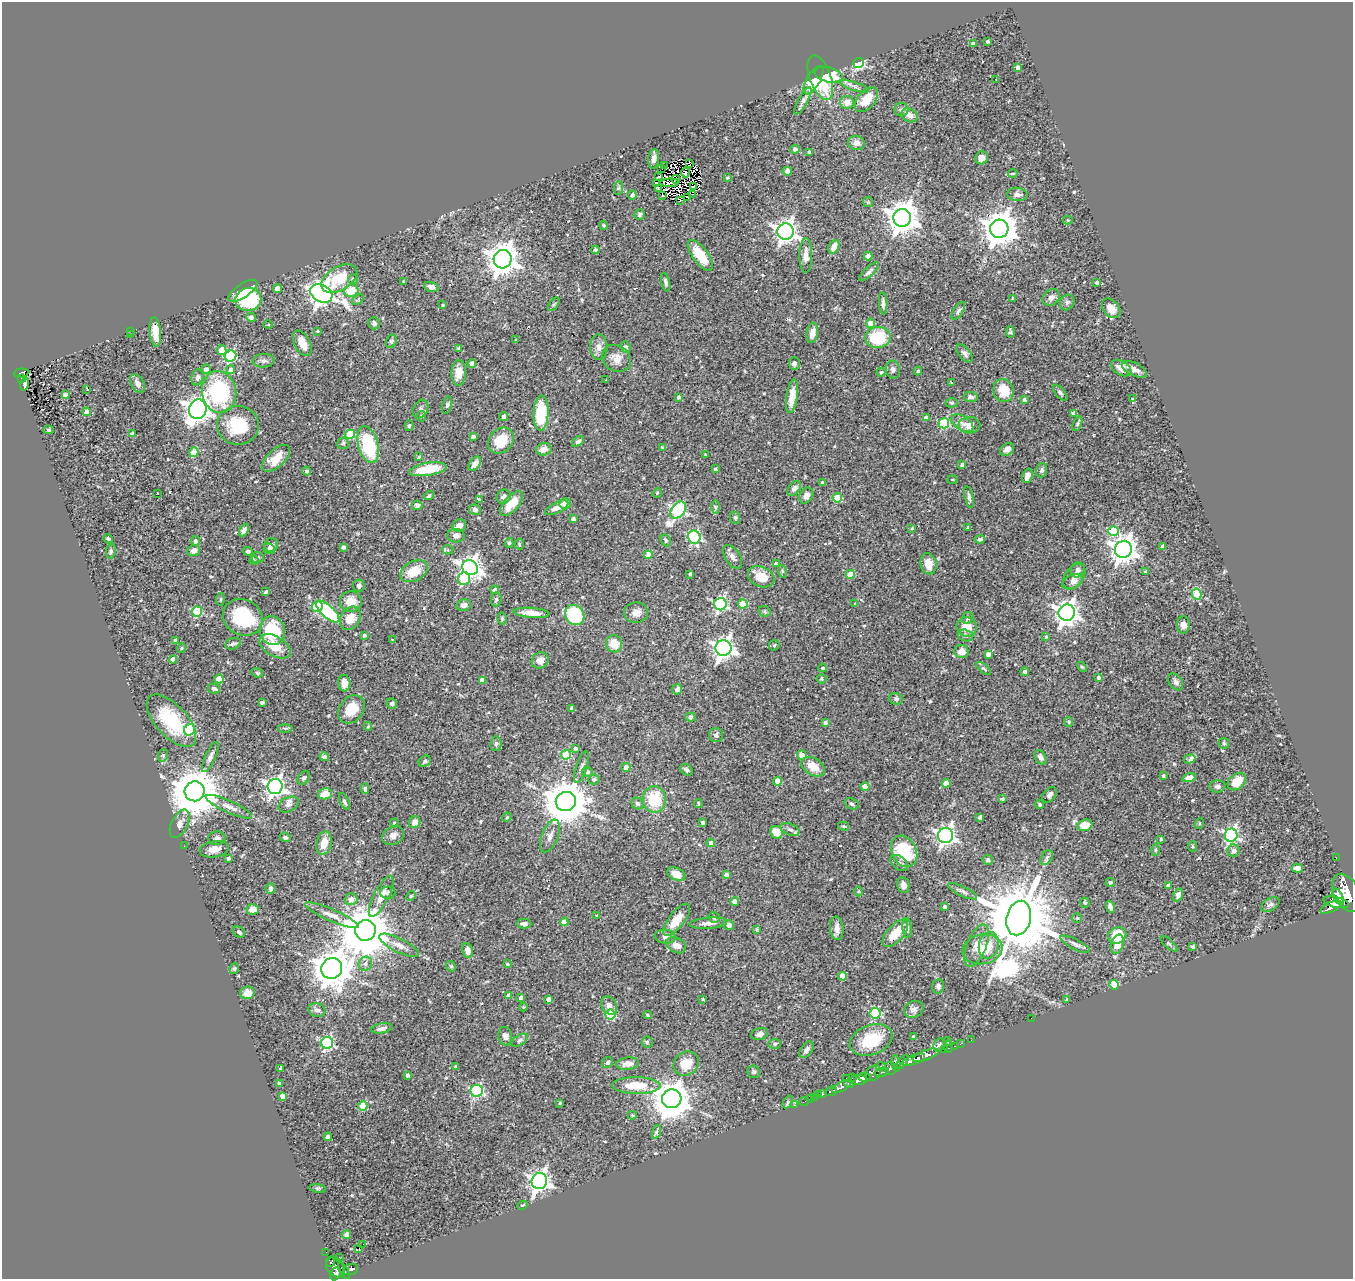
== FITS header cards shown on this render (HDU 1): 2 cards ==
NAXIS1  =                 1351
NAXIS2  =                 1277

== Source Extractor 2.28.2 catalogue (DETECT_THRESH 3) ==
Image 1351 x 1277 px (HDU 1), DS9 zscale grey, 1 PNG px = 1 image px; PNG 1355 x 1281 px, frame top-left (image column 1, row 1277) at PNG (2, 2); each listed source drawn as its Kron ellipse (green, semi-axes under 4 px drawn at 4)
Background 0.438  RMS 0.04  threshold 0.12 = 3 sigma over >= 5 px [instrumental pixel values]
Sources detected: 551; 2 with non-positive FLUX_AUTO (blend fragments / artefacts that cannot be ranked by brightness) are neither listed nor drawn; of the other 549, the 500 brightest by FLUX_AUTO listed and drawn (49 fainter detections omitted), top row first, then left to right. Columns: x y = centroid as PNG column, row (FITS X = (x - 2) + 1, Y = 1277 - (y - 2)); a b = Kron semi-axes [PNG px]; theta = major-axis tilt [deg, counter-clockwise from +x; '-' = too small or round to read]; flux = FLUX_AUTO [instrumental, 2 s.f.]
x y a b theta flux
988 41 3 3 - 5.7
973 44 4 3 - 10
858 63 5 5 - 300
1018 68 4 4 - 16
829 75 14 7 -14 71
820 78 23 10 -70 120
996 79 3 2 - 3.4
813 80 16 6 59 71
854 86 15 4 -18 9.9
866 100 14 8 49 49
803 101 15 5 61 10
847 102 7 6 - 25
901 110 7 7 - 6.6
910 115 8 6 -27 19
856 143 8 7 - 17
795 149 5 4 - 6.9
809 152 3 3 - 5.2
982 158 6 6 - 15
654 159 9 5 83 12
690 163 3 2 - 2.9
665 166 4 3 - 6.2
662 169 2 2 - 15
787 171 5 4 - 9.7
685 173 4 3 - 2.8
1013 174 5 2 - 2.8
658 177 4 2 - 3.8
727 178 3 3 - 4
676 179 4 2 - 2.7
657 183 3 3 - 8.4
670 183 9 3 2 6
694 187 3 2 - 2.6
618 188 7 4 89 4.2
658 189 4 2 - 5
692 194 2 2 - 2.7
1017 194 10 6 -7 11
632 195 4 4 - 7.5
663 196 3 3 - 3.5
688 198 4 2 - 3.5
681 200 3 2 - 3.1
868 202 5 5 - 3.5
640 214 5 5 - 6.7
902 218 9 8 - 4700
1068 220 5 4 - 3.3
604 225 4 4 - 3.8
999 229 9 9 - 5800
785 232 8 8 - 1700
834 247 7 5 63 33
596 250 4 4 - 4.9
700 255 18 7 -54 74
806 255 17 6 -90 20
868 256 4 4 - 31
503 259 9 9 - 4300
869 272 13 4 42 7.7
339 279 20 12 30 82
353 279 5 5 - 5.1
404 281 4 3 - 4
666 282 10 4 -76 7.2
1097 283 4 3 - 6.7
431 287 7 5 -18 13
277 289 4 4 - 37
243 291 17 7 34 37
351 291 7 6 - 62
321 293 11 8 -30 2000
1051 297 9 7 41 13
1013 298 3 3 - 4.4
248 299 13 11 18 160
358 300 6 3 40 3.7
1067 302 8 7 - 6.8
883 303 11 4 -88 9.5
554 304 8 4 54 3.6
443 305 3 3 - 2.9
1111 308 11 8 -51 21
958 311 10 4 58 6.2
251 317 5 4 - 7.6
374 323 6 5 - 6
870 323 4 4 - 37
268 324 5 3 - 3.1
130 331 3 2 - 5.1
317 331 3 2 - 2.6
155 332 15 5 -84 35
1010 332 6 4 -79 4.7
812 333 10 5 81 24
131 335 3 3 - 2.6
878 337 13 10 5 140
516 340 4 3 - 2.6
391 341 7 5 63 5.9
302 343 14 7 -63 30
599 347 13 8 -87 17
626 347 6 4 -70 4.9
458 348 4 3 - 2.7
221 350 5 4 - 35
965 353 10 5 -51 8.9
230 356 6 5 - 280
616 358 15 12 -36 24
263 361 11 7 5 9.8
472 363 4 4 - 11
794 363 6 5 - 6.7
1121 368 11 7 -32 22
206 369 5 4 - 7.9
231 369 4 4 - 11
893 369 9 7 -79 8.9
1134 369 14 6 -27 18
918 371 4 4 - 5.3
881 372 4 4 - 4.1
21 373 7 4 6 97
459 373 12 7 87 29
198 377 8 6 73 8.5
21 378 3 3 - 14
605 380 3 2 - 5.1
952 383 4 3 - 4.6
25 384 6 3 74 7.3
138 384 10 6 -57 16
87 389 3 2 - 6.7
1003 390 11 10 - 50
219 392 21 17 -80 240
1060 393 9 4 -49 6.2
65 395 4 3 - 9.9
792 396 17 5 82 36
678 397 3 3 - 7.8
971 397 7 5 -5 8.4
1133 399 3 2 - 2.7
1024 400 4 3 - 6
952 403 6 4 -1 4
447 405 9 5 74 5.2
198 409 10 8 72 2600
420 409 10 7 62 8.3
87 412 4 4 - 27
541 413 18 7 88 110
1074 413 4 4 - 17
421 416 5 5 - 7.3
504 417 4 4 - 9.8
926 417 4 4 - 8.2
944 423 5 5 - 190
962 423 12 7 -34 16
1077 424 8 4 67 4.3
238 425 21 19 -4 110
969 425 11 8 2 20
409 426 5 4 - 3.8
49 430 5 4 - 3.7
132 433 4 3 - 9.2
350 434 5 4 - 76
473 436 4 3 - 6.9
501 441 14 11 46 65
578 442 7 4 41 9.9
343 443 6 5 - 6.3
368 445 19 10 -75 150
662 447 4 3 - 3.5
544 449 8 6 13 15
1007 449 8 5 35 15
194 452 5 4 - 58
705 454 4 3 - 2.9
419 456 3 3 - 3.8
276 458 17 8 42 39
475 464 8 5 54 15
962 465 3 3 - 6.1
428 469 19 6 9 97
715 469 3 3 - 4.2
1042 470 7 5 72 7
307 471 4 4 - 6.9
1027 476 7 5 70 15
952 480 5 3 - 2.6
822 483 3 3 - 7
794 489 8 5 50 10
157 493 3 2 - 2.7
657 493 5 4 - 2.6
429 496 5 4 - 5.6
806 496 8 6 59 15
504 497 7 6 - 9.7
969 497 11 3 -77 6.6
837 498 5 4 - 88
479 500 4 3 - 4.2
512 503 15 7 48 44
565 504 5 5 - 19
417 505 5 4 - 4.6
715 507 7 4 -89 4
557 508 12 5 26 17
475 510 6 5 - 9.1
678 510 9 6 54 490
735 518 6 5 - 4.6
573 519 4 4 - 9.3
459 525 7 6 - 17
968 527 3 3 - 4
912 528 4 3 - 2.9
244 530 7 4 58 10
1113 531 5 5 - 130
456 536 9 7 2 12
694 537 7 6 - 320
108 539 5 3 - 3.9
980 539 5 4 - 7.7
666 540 6 5 - 4.2
195 541 5 4 - 8.6
509 543 5 4 - 5.3
519 544 5 4 - 3.2
271 545 7 6 - 9.9
1163 546 4 4 - 14
343 547 3 3 - 7.4
269 549 6 5 - 8.9
1123 549 8 8 - 2700
194 550 6 5 - 11
448 550 5 4 - 5.2
111 551 7 5 82 5.4
248 551 5 4 - 6.9
648 555 4 4 - 52
258 557 6 5 - 5.2
733 557 13 7 -57 13
254 560 4 4 - 2.7
776 564 4 4 - 16
928 564 11 8 -77 29
470 568 8 7 - 1600
1078 570 8 6 65 9
414 571 14 9 30 52
782 571 6 4 -72 3.9
1145 572 4 3 - 3.7
690 574 3 3 - 3.1
850 574 4 4 - 63
1074 576 14 9 54 18
761 577 14 10 -26 38
464 579 6 5 - 130
1073 582 11 7 25 13
359 586 6 6 - 6.9
495 590 4 4 - 9.7
265 592 3 3 - 5.5
1197 594 5 4 - 110
220 599 6 3 82 3.2
496 599 7 5 85 5.4
351 601 11 10 - 31
720 604 6 6 - 450
743 604 5 4 - 72
855 604 4 3 - 3.1
464 605 7 5 13 12
317 607 5 5 - 150
765 611 6 5 - 4.9
197 612 5 5 - 170
328 612 14 6 -43 310
531 613 18 5 -5 29
636 613 12 10 7 19
1067 613 8 8 - 2000
575 615 10 9 - 180
243 617 20 18 -28 170
350 618 12 9 56 37
502 618 6 4 -77 4.6
968 618 6 5 - 7.4
1183 625 8 6 -90 15
967 627 10 9 - 43
272 631 14 12 -74 140
364 635 4 3 - 5.5
965 636 8 5 -15 7
1046 637 4 3 - 3.8
393 639 3 2 - 2.6
175 640 4 3 - 8.5
233 644 8 5 22 6.8
614 644 8 8 - 41
774 645 6 5 - 3.4
275 646 17 9 -31 52
182 648 5 4 - 3.1
723 648 8 8 - 1400
961 651 7 6 - 23
988 654 4 4 - 9.9
173 659 4 4 - 14
540 660 9 8 - 20
1082 667 6 3 -44 3.2
822 668 4 3 - 5
984 668 8 4 -39 4.4
1025 672 4 3 - 8
257 673 6 4 -22 3.5
1098 677 4 4 - 5.3
219 679 4 4 - 65
821 679 5 5 - 4.9
482 680 4 4 - 18
1176 682 9 6 -57 8.6
344 683 8 6 -85 23
214 689 6 4 -13 8
677 689 5 5 - 10
896 699 7 5 -12 5.9
262 702 4 3 - 7.3
392 703 5 5 - 6.2
352 709 15 12 52 55
572 709 4 3 - 7.7
690 717 5 4 - 4.7
171 721 32 15 -47 140
1069 722 5 4 - 3.2
825 723 4 3 - 6.9
368 727 4 4 - 2.8
285 728 7 4 0 3.8
190 730 6 5 - 220
716 735 7 7 - 7.7
1224 743 6 5 - 3.7
496 744 7 5 84 6.2
575 748 4 3 - 5.6
163 755 6 5 - 4.3
566 755 5 4 - 120
802 755 5 4 - 23
210 757 16 5 65 12
324 757 5 4 - 9.2
1040 757 8 5 -56 9.1
1190 759 6 4 15 18
425 761 6 5 - 7.2
582 767 16 5 73 10
626 767 4 4 - 17
813 767 13 8 -30 43
686 770 7 5 -38 6.4
587 772 5 5 - 8.7
1163 776 3 3 - 4.7
304 778 7 5 50 6
1189 778 7 4 16 27
594 779 6 5 - 7.1
778 781 4 4 - 40
1237 782 10 7 41 51
946 783 4 4 - 25
1217 786 8 6 3 7.5
275 787 7 7 - 1200
865 787 4 4 - 36
365 789 5 4 - 5.6
195 791 10 10 - 13000
325 794 7 5 11 38
1049 795 9 6 50 8.9
654 799 13 11 -86 95
1002 799 4 4 - 5
344 801 9 4 -64 6.8
566 802 10 9 - 10000
637 803 6 5 - 5.7
698 803 4 3 - 3.3
288 804 11 7 25 11
852 804 7 5 -20 5.6
1040 805 4 4 - 5.1
229 807 25 6 -24 19
507 817 5 4 - 2.7
980 817 4 3 - 6
415 822 6 5 - 19
703 822 4 3 - 4.9
394 823 4 4 - 2.7
1199 823 5 3 - 3.2
180 824 15 8 64 15
1085 825 7 5 17 36
843 826 5 4 - 4
790 829 10 5 -22 8.4
776 832 6 6 - 40
393 835 11 9 32 15
1231 835 6 6 - 570
550 836 17 8 69 16
946 836 7 7 - 1100
285 837 5 4 - 4.5
217 838 8 7 - 9.2
1161 839 3 3 - 4.4
324 843 12 7 77 31
711 843 4 4 - 19
184 846 2 2 - 6.1
1193 846 5 4 - 3.5
214 849 15 8 10 20
1155 850 6 4 88 3.4
904 851 16 12 -63 170
1234 851 6 6 - 9.5
229 858 4 3 - 6.3
1047 858 8 5 58 6.9
1336 858 2 2 - 6.2
988 860 5 5 - 7.6
899 863 10 6 -39 10
1298 868 5 4 - 17
676 874 9 6 -24 31
726 874 4 3 - 7.4
1110 882 5 4 - 6
903 885 8 6 -80 13
1168 886 4 4 - 13
270 889 5 5 - 5.6
859 891 5 3 - 2.7
963 891 16 5 -26 8.7
388 893 7 6 - 8.4
1347 893 20 12 -63 3000
1178 895 7 4 66 13
381 896 23 7 63 25
411 896 5 4 - 3.2
1338 897 9 4 -63 830
351 899 6 6 - 19
735 902 4 4 - 35
1336 902 13 5 -13 1300
1085 903 5 4 - 3.8
1270 905 10 6 30 7.3
945 907 4 3 - 8.1
1110 907 6 4 -70 12
1331 907 11 5 26 940
253 909 6 5 - 23
332 915 29 6 -24 24
596 915 4 4 - 3
714 917 6 5 - 6.2
1019 918 17 12 76 35000
1077 918 5 5 - 3.6
677 920 19 7 52 50
564 922 4 4 - 31
708 923 19 5 4 18
524 924 7 5 -1 8.4
729 925 5 4 - 16
837 928 12 6 -85 18
907 928 10 4 -85 7.1
365 930 10 10 - 16000
757 930 3 3 - 3.9
239 932 6 5 - 7
895 933 17 8 49 49
1117 935 9 7 29 66
665 937 10 7 -5 9.3
1075 944 16 5 -28 10
1117 944 10 6 73 31
1169 944 10 4 -43 4.2
399 945 22 7 -26 22
676 945 10 7 -28 18
989 945 13 9 77 27
977 946 22 9 68 30
1193 947 3 3 - 5.1
983 949 20 15 8 55
468 951 7 5 -76 21
365 964 7 6 - 9.5
507 964 4 3 - 3.7
451 966 5 4 - 3.7
332 968 11 10 - 6300
234 969 5 4 - 4.4
842 976 4 4 - 35
1114 985 5 4 - 94
938 986 7 6 - 6.4
247 993 7 6 - 18
509 995 4 4 - 15
521 998 4 4 - 17
548 999 4 4 - 14
703 999 3 2 - 3
1067 1000 3 3 - 5.2
609 1006 10 7 -61 17
523 1007 4 4 - 2.8
914 1009 10 8 29 11
317 1010 8 6 -16 10
875 1013 5 5 - 220
610 1015 5 5 - 140
648 1015 4 2 - 3.7
1031 1018 2 2 - 37
382 1028 10 5 11 12
760 1034 8 6 16 14
505 1036 9 7 -81 13
914 1037 4 3 - 7.6
520 1040 9 5 32 5.7
871 1040 22 14 21 110
971 1040 2 2 - 5.4
947 1041 4 4 - 5.1
647 1042 5 5 - 4.4
327 1043 6 6 - 410
775 1044 6 5 - 4.4
960 1044 2 2 - 8.2
939 1045 7 5 62 5.4
948 1046 6 3 -80 26
954 1046 3 2 - 16
806 1050 9 5 50 7.9
944 1050 3 2 - 14
926 1055 14 5 20 1100
914 1060 12 4 22 870
608 1062 6 5 - 5.5
903 1062 8 4 52 280
896 1063 8 4 -82 280
628 1064 11 6 6 21
686 1064 13 11 35 51
456 1066 3 3 - 4.3
881 1066 5 4 - 72
280 1068 3 3 - 5.2
890 1068 6 6 - 300
754 1072 6 6 - 6
882 1072 7 3 15 180
873 1073 9 7 41 600
408 1075 4 4 - 7.8
852 1077 3 2 - 68
864 1077 6 4 2 590
846 1079 3 2 - 16
859 1080 8 5 0 720
279 1083 3 3 - 3.2
849 1084 5 3 - 310
636 1086 24 8 -1 71
842 1086 10 4 27 700
477 1091 6 6 - 310
831 1091 6 5 - 110
818 1094 3 2 - 6
823 1094 4 3 - 120
282 1096 4 4 - 14
815 1097 3 2 - 22
672 1099 10 9 - 6800
810 1099 3 2 - 11
788 1102 7 4 59 4.5
804 1102 5 2 - 9.8
560 1103 3 3 - 3.1
794 1105 3 2 - 11
363 1106 4 4 - 97
632 1115 4 3 - 3.1
656 1132 7 4 72 5.2
328 1137 4 4 - 20
539 1181 8 7 - 1500
318 1188 8 4 -8 3.7
523 1205 5 3 - 3.2
347 1235 4 4 - 10
363 1244 3 2 - 4.7
359 1248 3 2 - 520
326 1252 2 2 - 4.3
339 1257 3 2 - 3.6
331 1262 5 2 - 27
335 1267 11 8 -55 440
350 1270 8 5 19 140
344 1271 9 4 -59 190
336 1274 7 5 67 310
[49 fainter detections neither listed nor drawn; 2 non-positive-flux detections neither listed nor drawn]